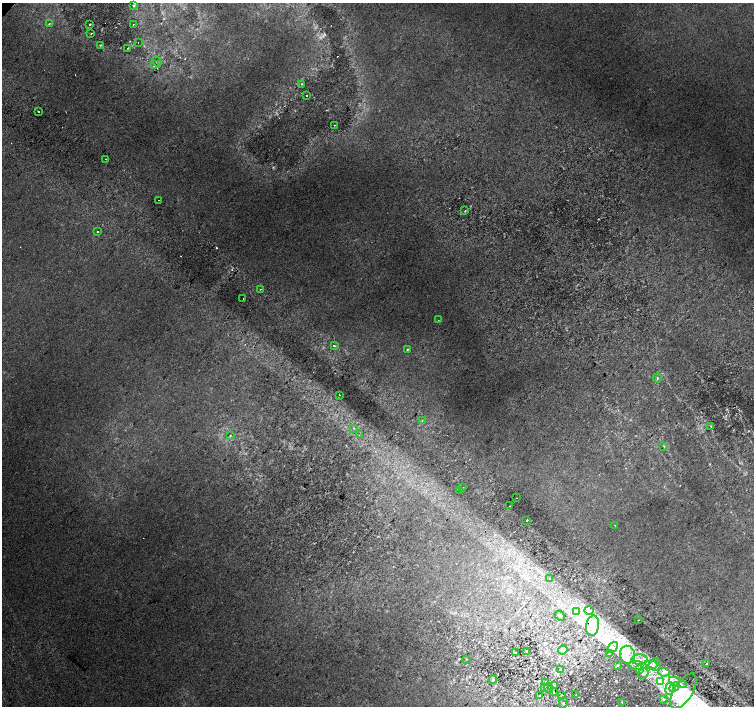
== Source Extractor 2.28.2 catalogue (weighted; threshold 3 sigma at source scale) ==
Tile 6 of 4 x 4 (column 2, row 2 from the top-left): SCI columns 1539-3041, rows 3080-4486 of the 6074 x 6092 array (HDU 1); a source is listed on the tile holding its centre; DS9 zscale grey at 2 x 2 block average (1 PNG px = mean of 2 x 2 image px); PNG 756 x 708 px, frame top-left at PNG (2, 3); each listed source drawn as its Kron ellipse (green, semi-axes under 4 px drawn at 4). Shown black and unused: <1% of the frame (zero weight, under 2 of 3 exposures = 2% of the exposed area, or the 3 px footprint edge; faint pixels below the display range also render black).
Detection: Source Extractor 2.28.2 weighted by HDU 2 'WHT'; one run over the whole footprint, this tile lists its part. Background 0.0316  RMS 0.0079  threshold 0.0358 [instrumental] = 3 sigma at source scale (4.5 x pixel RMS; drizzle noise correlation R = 1.50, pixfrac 1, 0.0396/0.0396 arcsec/px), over >= 5 px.
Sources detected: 92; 2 too faint to see at this stretch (2 x 2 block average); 9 cosmic-ray / hot-pixel residue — neither listed nor drawn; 4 inside a brighter listed object's ellipse — not listed separately; the other 77 listed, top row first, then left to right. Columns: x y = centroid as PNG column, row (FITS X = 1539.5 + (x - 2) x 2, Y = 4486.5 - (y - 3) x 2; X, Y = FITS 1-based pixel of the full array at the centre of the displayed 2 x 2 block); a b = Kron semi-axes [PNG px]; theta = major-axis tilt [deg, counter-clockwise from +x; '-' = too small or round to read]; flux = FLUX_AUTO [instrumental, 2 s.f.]
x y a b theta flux
134 5 4 4 - 2.5
49 24 2 2 - 3.5
90 24 2 2 - 3.5
133 24 2 2 - 1.2
91 34 2 2 - 0.96
138 42 2 2 - 3.4
100 45 3 2 - 1.7
128 48 2 2 - 1.2
157 62 5 3 - 2.3
154 65 2 2 - 8
302 84 3 2 - 0.94
306 95 2 2 - 3.7
38 111 2 2 - 8.3
334 125 2 2 - 0.86
106 159 2 2 - 0.88
159 200 2 2 - 0.82
465 211 3 2 - 1.2
97 232 2 2 - 3.3
261 289 2 2 - 3.8
243 299 2 2 - 2
438 320 2 2 - 0.68
334 346 2 2 - 4.4
407 349 2 2 - 6.3
657 378 4 3 - 2.5
339 395 2 2 - 3.9
422 420 2 2 - 1.4
711 426 2 2 - 1.2
354 428 3 2 - 1.1
359 435 2 2 - 1.1
230 436 3 3 - 1.4
664 446 4 2 - 1.8
463 487 2 2 - 1.3
459 491 2 2 - 1.5
517 498 2 2 - 1.6
510 506 2 2 - 2.2
527 520 2 2 - 20
615 526 2 2 - 1.8
550 579 2 2 - 3.7
589 610 4 3 - 3.4
576 612 4 2 - 2.3
560 616 6 4 -42 2.6
638 620 2 2 - 3.2
593 626 10 6 80 20
612 648 6 4 47 6.1
563 650 5 2 - 2.1
527 651 3 2 - 1.3
515 653 2 2 - 0.97
609 653 2 2 - 0.9
627 655 9 7 -77 24
466 659 3 2 - 0.74
639 659 8 5 3 14
654 663 6 3 48 4.8
706 664 2 2 - 2.7
618 665 3 2 - 1.4
637 666 9 3 -4 9
653 666 8 2 -20 6.3
561 670 3 2 - 1.5
639 670 4 2 - 2.6
664 672 6 3 -9 6.6
643 673 5 5 - 8.2
493 680 4 3 - 2.3
661 682 4 2 - 3.4
678 682 10 3 -24 10
545 683 4 3 - 1.9
554 685 3 2 - 1.3
544 687 3 3 - 1.5
674 687 5 4 - 9.3
549 688 5 2 - 1.6
670 689 6 2 82 4.6
683 691 19 9 59 46
554 692 2 2 - 6.2
540 695 2 2 - 1.1
562 695 3 2 - 1.4
576 695 3 2 - 1.2
663 699 3 3 - 1.4
622 702 3 2 - 0.86
563 703 6 4 81 3.3
Overlapping masked pixels (flux is a lower limit): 2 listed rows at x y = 670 689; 683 691
Diffuse or blended objects may show on this block-average render without a row.